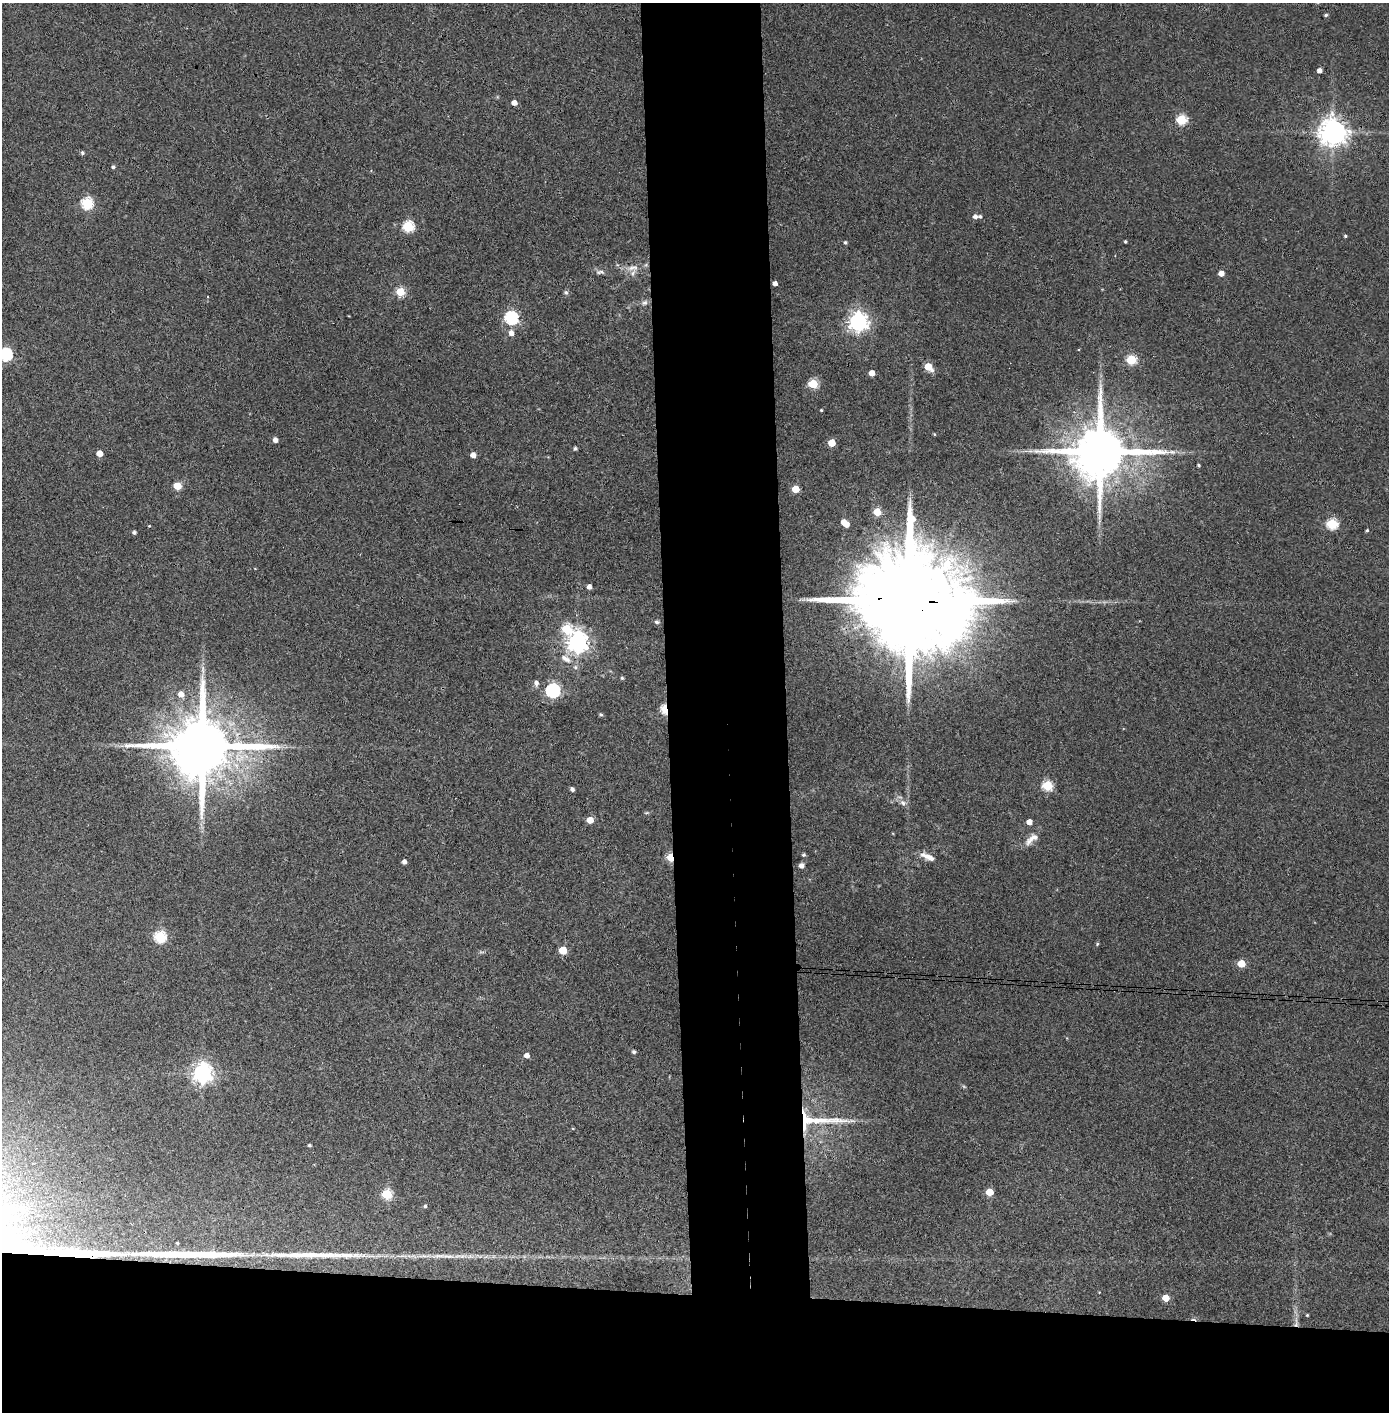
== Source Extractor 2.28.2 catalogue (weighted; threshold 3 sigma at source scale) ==
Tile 8 of 3 x 3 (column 2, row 3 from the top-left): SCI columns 1468-2854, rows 5-1414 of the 4321 x 4242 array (HDU 1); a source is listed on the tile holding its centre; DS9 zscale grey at full resolution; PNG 1391 x 1414 px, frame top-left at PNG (2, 3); no overlay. Shown black and unused: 16% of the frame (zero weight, under 3 of 4 exposures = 6% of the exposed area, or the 3 px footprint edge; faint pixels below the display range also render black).
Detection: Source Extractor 2.28.2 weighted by HDU 2 'WHT'; one run over the whole footprint, this tile lists its part. Background 0.0668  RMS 0.0057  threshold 0.0258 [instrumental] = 3 sigma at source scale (4.5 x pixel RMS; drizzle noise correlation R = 1.50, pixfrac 1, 0.05/0.05 arcsec/px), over >= 5 px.
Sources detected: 96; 1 too faint to see at this stretch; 1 cosmic-ray / hot-pixel residue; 1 long thin detection or spike segment (spike, bleed or trail) — not listed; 3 inside a brighter listed object's ellipse — not listed separately; the other 90 listed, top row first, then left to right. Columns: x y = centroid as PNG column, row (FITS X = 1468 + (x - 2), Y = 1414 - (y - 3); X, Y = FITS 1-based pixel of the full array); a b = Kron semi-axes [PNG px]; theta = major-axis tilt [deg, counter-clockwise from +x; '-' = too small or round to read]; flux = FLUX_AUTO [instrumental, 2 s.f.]
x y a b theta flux
1326 15 4 4 - 1
1319 71 4 4 - 2.6
514 103 5 4 - 4.2
1181 119 5 5 - 44
1332 132 8 8 - 740
82 153 5 4 - 1
113 167 5 4 - 1.1
87 203 6 6 - 62
975 217 6 5 - 2.2
408 226 6 6 - 54
1345 236 4 3 - 0.74
845 242 5 4 - 0.83
1125 242 3 3 - 0.74
633 268 18 8 -1 5.5
600 272 13 5 -1 1.9
1221 273 4 4 - 5.2
775 283 4 4 - 2.7
400 292 5 5 - 26
566 292 7 6 - 1.2
207 297 4 2 - 0.51
644 303 9 6 30 1.9
511 318 6 6 - 100
858 322 7 7 - 310
511 333 6 5 - 3.6
5 354 6 6 - 88
1131 360 5 5 - 40
928 367 6 5 - 17
872 373 4 4 - 4.9
813 384 5 5 - 33
821 410 3 3 - 0.57
934 434 4 3 - 0.49
275 440 5 4 - 3.1
832 443 5 5 - 14
575 448 4 4 - 1.1
1030 451 8 4 1 1.4
1100 452 16 14 1 4900
99 453 5 4 - 7
473 455 4 4 - 4
1198 465 3 3 - 0.87
177 486 5 5 - 20
795 489 5 5 - 16
877 512 5 5 - 15
845 523 8 4 -41 9.4
1332 524 6 5 - 52
149 526 3 2 - 0.39
1367 530 4 3 - 0.76
134 532 4 4 - 1.5
589 587 4 4 - 3
908 600 40 22 -5 26000
657 622 5 5 - 1.4
566 629 7 6 - 31
577 642 7 7 - 420
564 658 11 8 -35 4
575 667 6 5 - 1.3
203 670 16 4 -86 2.7
622 678 4 4 - 0.83
536 683 7 5 -82 2.2
553 691 6 6 - 120
181 694 6 5 - 4.5
665 709 7 4 -71 42
601 715 5 4 - 0.95
202 746 19 16 -1 6300
1047 786 5 5 - 38
572 789 4 4 - 1.8
903 803 9 7 -45 2.5
590 820 5 4 - 11
1029 822 4 4 - 5.3
1031 839 22 9 41 5.4
804 855 4 4 - 0.87
670 857 5 4 - 29
928 857 19 7 -23 5.2
404 862 4 4 - 2.5
801 865 5 5 - 2.7
160 937 6 6 - 63
1097 944 5 4 - 0.62
563 950 5 5 - 18
1241 964 5 5 - 16
634 1052 4 4 - 1.4
526 1055 4 4 - 3.9
202 1073 7 7 - 320
806 1121 125 21 0 45
309 1145 4 3 - 0.96
989 1192 5 5 - 14
386 1194 5 5 - 42
425 1206 4 4 - 1
177 1243 4 3 - 0.53
439 1256 28 5 6 6.1
1166 1298 5 5 - 11
1307 1315 3 3 - 0.56
1296 1323 15 6 85 3.8
Overlapping masked pixels (flux is a lower limit): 6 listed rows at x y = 908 600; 665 709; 202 746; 670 857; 806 1121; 1296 1323
Isophote crosses this tile's border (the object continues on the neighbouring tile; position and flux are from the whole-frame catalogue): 1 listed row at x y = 5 354